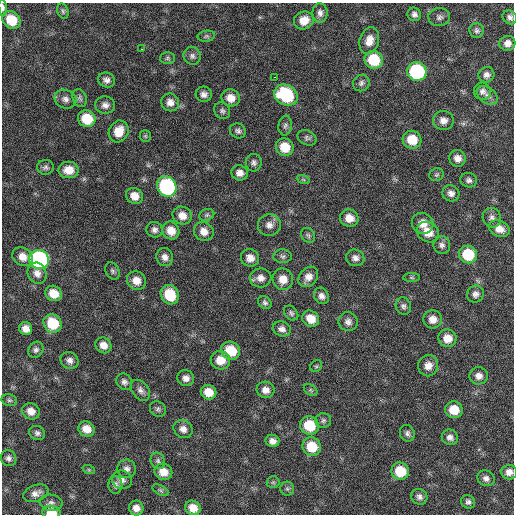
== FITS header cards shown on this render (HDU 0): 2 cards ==
NAXIS1  =                  512 / Axis length
NAXIS2  =                  512 / Axis length

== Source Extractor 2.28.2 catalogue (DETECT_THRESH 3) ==
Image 512 x 512 px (HDU 0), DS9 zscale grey, 1 PNG px = 1 image px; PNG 516 x 516 px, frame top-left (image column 1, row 512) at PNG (2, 3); each listed source drawn as its Kron ellipse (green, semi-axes under 4 px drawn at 4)
Background 62.8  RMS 8.6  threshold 25.8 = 3 sigma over >= 5 px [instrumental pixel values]
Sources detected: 139; all 139 listed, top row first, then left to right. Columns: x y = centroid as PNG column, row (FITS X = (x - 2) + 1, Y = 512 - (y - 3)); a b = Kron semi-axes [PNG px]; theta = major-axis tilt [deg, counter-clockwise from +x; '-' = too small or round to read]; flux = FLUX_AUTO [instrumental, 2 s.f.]
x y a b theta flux
3 7 8 4 -84 1400
63 11 8 5 -75 1100
320 13 10 7 -88 2700
414 14 7 6 - 2200
439 17 11 9 2 2400
510 17 8 6 -41 2000
11 20 10 8 -42 14000
304 20 10 8 24 7000
477 31 7 7 - 1700
206 36 9 5 10 1200
369 40 14 9 73 6000
507 43 8 7 - 3600
142 49 2 2 - 2500
192 56 9 8 - 2100
167 58 7 6 - 1100
374 60 9 8 - 21000
417 72 9 9 - 61000
487 75 8 7 - 2700
274 77 3 2 - 15000
106 80 8 7 - 2500
361 83 9 7 43 1800
482 91 9 8 - 2500
204 94 8 7 - 2600
286 95 12 10 -29 40000
487 95 12 7 -37 3200
80 98 9 7 -69 1700
231 98 9 8 - 6000
65 99 11 9 -24 3200
170 102 9 8 - 4100
105 105 10 8 -6 3100
222 111 9 7 -50 1600
87 119 9 8 - 16000
443 120 10 9 - 3900
285 125 10 6 83 1900
119 131 11 9 62 10000
238 131 8 7 - 1900
145 136 6 5 - 980
307 138 10 7 -25 1800
412 140 9 9 - 11000
285 147 9 8 - 11000
457 158 8 8 - 4000
254 163 9 8 - 2100
45 167 8 7 - 1800
69 170 10 8 1 7700
240 173 8 7 - 3700
437 175 7 6 - 1200
303 179 6 4 -20 970
469 180 8 7 - 1900
167 186 10 9 - 79000
451 193 8 8 - 2900
134 196 9 8 - 6100
207 215 8 6 21 1400
182 216 10 9 - 5400
349 218 9 8 - 6100
492 218 10 9 - 2600
423 223 11 10 - 6100
269 225 11 11 - 3900
499 229 11 8 -22 5100
154 230 8 8 - 2300
171 231 9 8 - 7100
204 232 10 9 - 5100
428 232 11 9 -33 8600
308 235 8 6 -55 1400
442 245 9 8 - 2300
468 254 9 8 - 21000
283 256 9 7 0 1700
22 257 10 9 - 5600
165 257 9 8 - 3200
250 258 9 8 - 4500
355 258 9 8 - 2900
39 259 10 9 - 130000
112 271 9 6 -63 1400
37 273 11 9 -66 4000
308 277 11 8 50 4600
261 278 11 9 -2 4100
412 278 8 4 -1 1000
283 279 11 10 - 6600
136 281 10 9 - 5800
53 293 8 7 - 8400
475 294 8 8 - 2500
170 295 10 8 -56 17000
321 296 8 7 - 2800
265 303 7 6 - 1600
403 306 9 7 -72 1900
291 313 8 6 -48 1500
311 319 9 7 -38 8000
433 319 9 9 - 5200
348 322 10 9 - 2800
53 323 9 8 - 19000
26 329 7 6 - 4100
282 329 9 7 -19 2800
447 338 9 8 - 7200
103 345 8 7 - 4800
36 350 8 7 - 1800
231 351 10 8 -33 16000
70 360 9 8 - 2900
220 360 10 9 - 8400
316 366 6 5 - 920
428 366 10 10 - 5000
479 376 9 8 - 3600
186 378 8 8 - 3200
124 382 9 7 -53 2200
140 390 12 8 -54 2800
266 390 9 8 - 3900
311 390 7 5 -35 1000
208 392 8 7 - 8200
9 400 8 6 -13 1200
158 409 8 7 - 1600
454 410 9 8 - 11000
31 411 9 8 - 5000
323 421 8 7 - 1700
309 425 10 9 - 18000
86 429 8 7 - 6200
183 429 10 8 -37 3800
37 433 8 7 - 1800
407 433 8 7 - 1900
450 437 8 7 - 2800
272 441 7 6 - 3100
312 447 9 9 - 15000
9 458 8 7 - 2200
158 461 8 7 - 1700
127 469 9 9 - 2700
89 470 6 4 -19 830
400 471 9 8 - 16000
163 472 9 8 - 6900
509 472 7 7 - 3700
486 478 9 7 -27 2500
122 480 10 9 - 3300
273 482 6 6 - 1100
115 485 9 7 -90 2300
287 489 7 7 - 1300
160 490 9 4 -27 1100
36 493 13 8 20 3600
419 497 8 7 - 2400
468 502 7 6 - 1800
51 503 11 8 -8 2700
136 508 7 7 - 4200
193 508 8 7 - 6800
51 512 9 6 -6 9600
At the frame edge (FLAGS 8, measured only in part): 3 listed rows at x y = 3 7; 509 472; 51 512